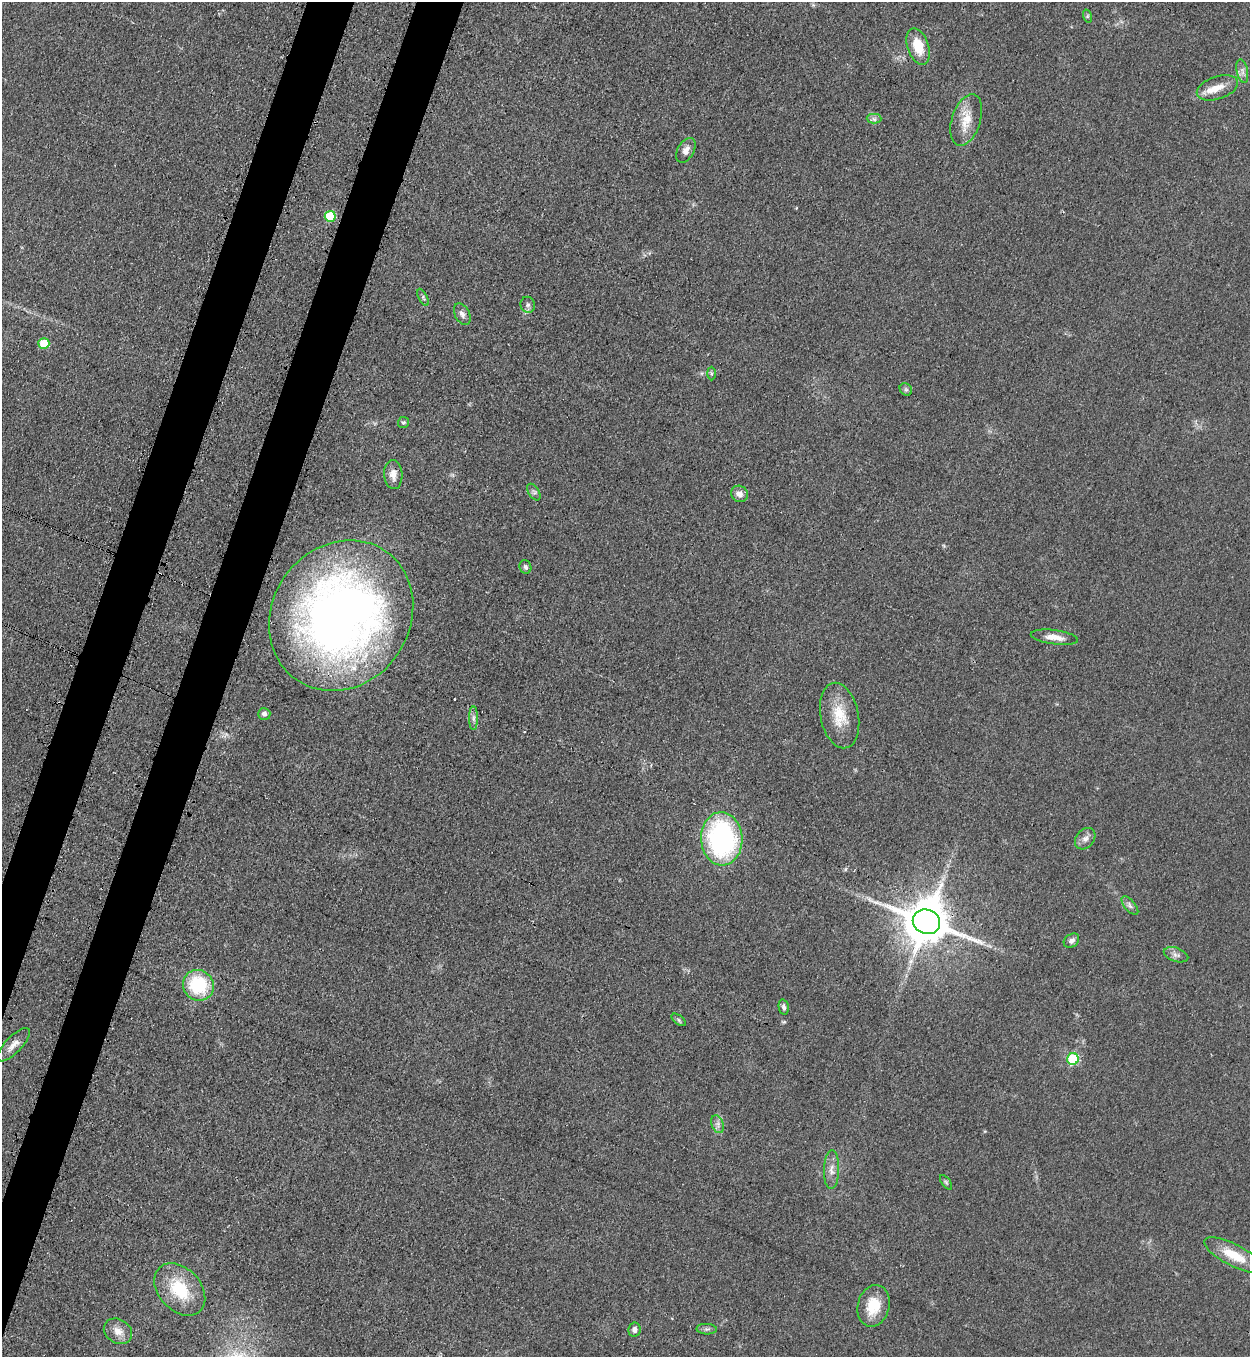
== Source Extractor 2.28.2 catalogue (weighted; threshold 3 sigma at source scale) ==
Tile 7 of 4 x 4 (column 3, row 2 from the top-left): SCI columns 2855-4102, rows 2752-4106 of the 5579 x 5500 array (HDU 1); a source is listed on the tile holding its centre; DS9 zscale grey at full resolution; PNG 1252 x 1359 px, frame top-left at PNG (2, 2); each listed source drawn as its Kron ellipse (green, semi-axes under 4 px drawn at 4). Shown black and unused: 6% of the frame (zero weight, under 3 of 4 exposures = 7% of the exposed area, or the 3 px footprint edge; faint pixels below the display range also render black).
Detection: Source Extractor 2.28.2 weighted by HDU 2 'WHT'; one run over the whole footprint, this tile lists its part. Background 0.05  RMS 0.0071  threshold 0.0321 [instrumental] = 3 sigma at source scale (4.5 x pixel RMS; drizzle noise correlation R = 1.50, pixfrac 1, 0.05/0.05 arcsec/px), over >= 5 px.
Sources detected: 47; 1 too faint to see at this stretch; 2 cosmic-ray / hot-pixel residue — neither listed nor drawn; the other 44 listed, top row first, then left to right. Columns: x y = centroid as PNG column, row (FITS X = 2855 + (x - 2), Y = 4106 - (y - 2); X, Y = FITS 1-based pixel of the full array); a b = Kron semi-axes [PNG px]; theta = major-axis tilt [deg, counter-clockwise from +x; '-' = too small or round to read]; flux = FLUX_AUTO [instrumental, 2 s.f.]
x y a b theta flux
1087 16 7 4 -72 1.3
918 46 19 10 -71 16
1242 71 12 5 -79 3.4
1217 88 21 11 19 11
874 119 7 4 -1 2
966 120 27 14 72 15
686 150 13 8 60 4.7
330 216 5 5 - 35
423 297 9 4 -64 1.4
528 305 8 7 - 2.4
462 314 11 7 -62 3.1
44 343 5 5 - 23
711 374 7 4 -90 1.1
906 389 7 5 -43 1.5
403 422 5 5 - 1.5
393 475 14 9 -86 6.2
534 492 9 5 -58 1.9
739 494 8 8 - 4.7
525 567 7 5 -71 1.9
341 616 78 69 55 600
1054 637 24 7 -7 7.8
264 714 6 6 - 2.7
840 716 33 19 -79 22
474 718 12 4 -90 2.5
722 839 27 20 -87 140
1085 839 12 9 50 4.2
1130 906 11 5 -50 2.5
926 922 14 12 -21 3500
1071 941 8 6 37 2.8
1176 955 13 7 -18 3.4
198 985 16 15 - 46
784 1007 8 5 -78 2.3
679 1020 8 4 -37 1.6
14 1045 22 8 46 6.6
1073 1059 6 5 - 51
717 1124 9 6 -69 3
832 1170 19 7 89 5.8
946 1182 8 4 -54 1.2
1234 1255 33 10 -27 20
180 1289 30 21 -47 34
874 1306 21 16 76 19
707 1329 10 5 -2 2
634 1330 7 6 - 3
118 1331 15 12 -31 7.5
Overlapping masked pixels (flux is a lower limit): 2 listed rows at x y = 341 616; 926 922